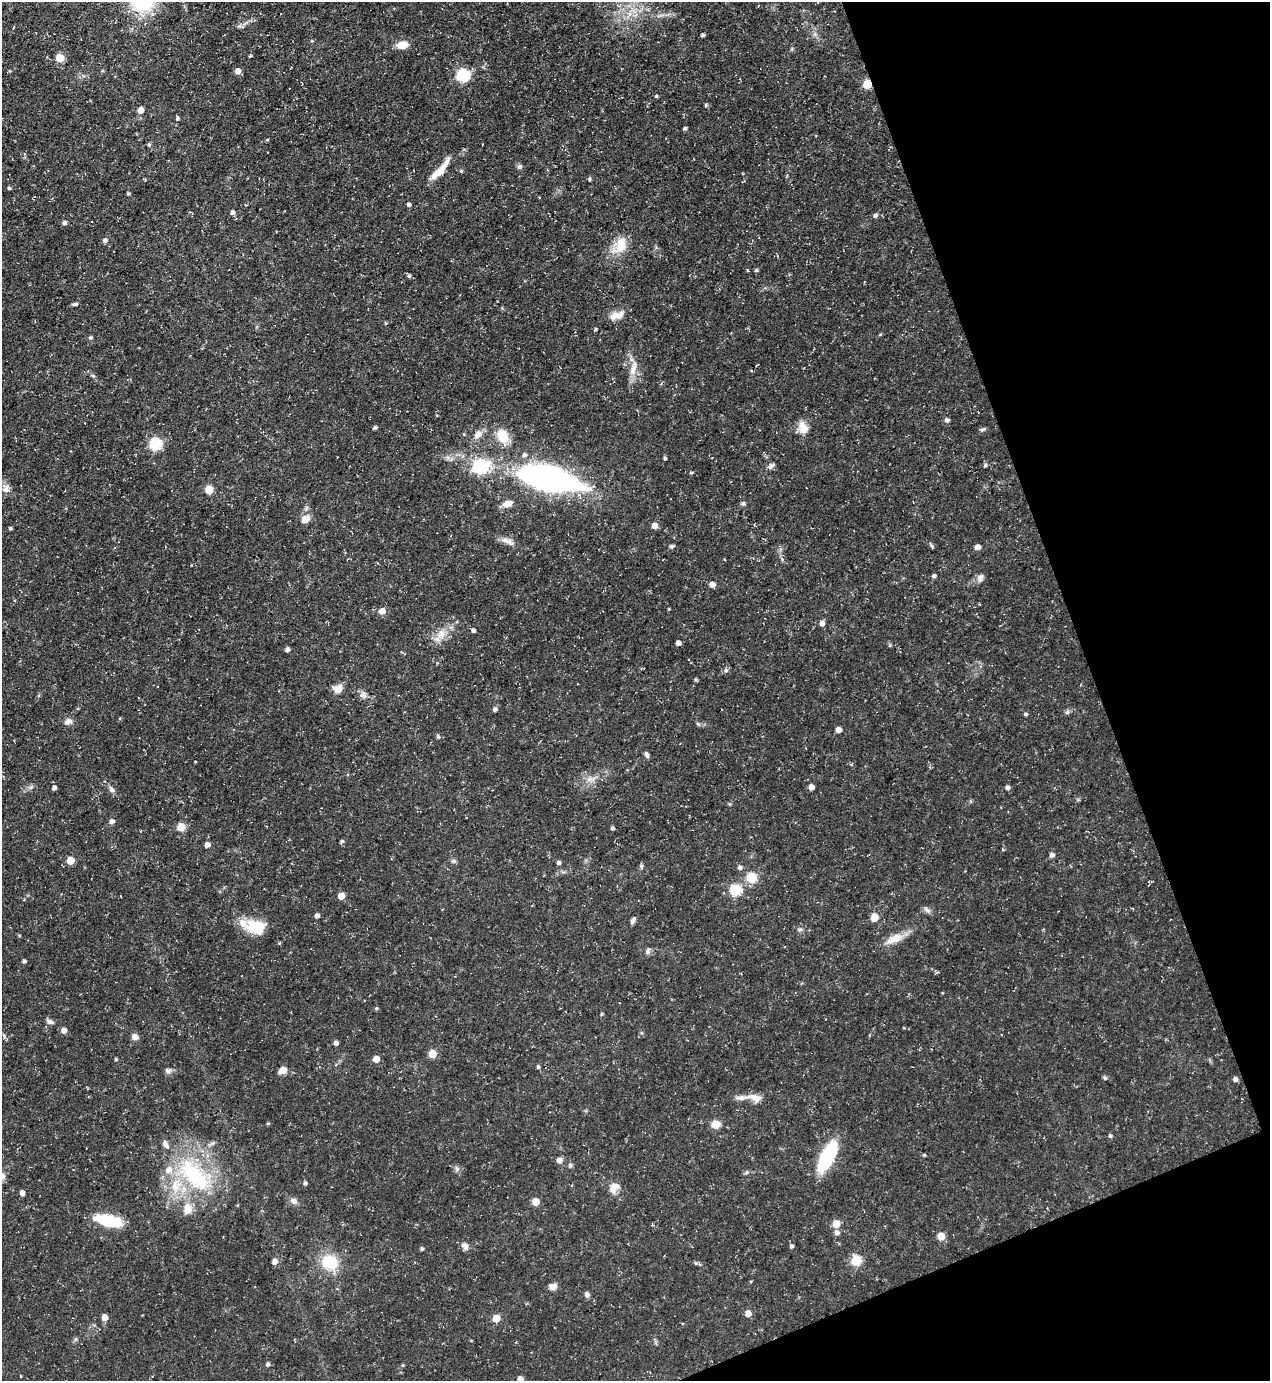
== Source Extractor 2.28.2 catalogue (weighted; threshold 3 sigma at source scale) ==
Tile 12 of 4 x 4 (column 4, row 3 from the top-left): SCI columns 4085-5352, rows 1380-2758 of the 5500 x 5515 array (HDU 1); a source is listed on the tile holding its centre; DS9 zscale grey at full resolution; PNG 1272 x 1383 px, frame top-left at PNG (2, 2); no overlay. Shown black and unused: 18% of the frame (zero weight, under 3 of 5 exposures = <1% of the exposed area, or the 3 px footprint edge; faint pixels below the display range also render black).
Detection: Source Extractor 2.28.2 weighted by HDU 2 'WHT'; one run over the whole footprint, this tile lists its part. Background 0.0362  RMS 0.004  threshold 0.018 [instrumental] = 3 sigma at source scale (4.5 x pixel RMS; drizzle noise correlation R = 1.50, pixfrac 1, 0.05/0.05 arcsec/px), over >= 5 px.
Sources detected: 160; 1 inside a brighter object's white glare — not listed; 7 inside a brighter listed object's ellipse — not listed separately; the other 152 listed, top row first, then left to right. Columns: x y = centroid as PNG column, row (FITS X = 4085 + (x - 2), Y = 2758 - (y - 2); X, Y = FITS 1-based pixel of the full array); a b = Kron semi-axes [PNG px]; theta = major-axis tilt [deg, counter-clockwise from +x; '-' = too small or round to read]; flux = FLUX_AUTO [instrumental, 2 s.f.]
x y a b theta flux
703 35 3 3 - 0.79
402 45 13 8 7 4.6
250 56 4 3 - 0.46
60 58 5 5 - 11
238 71 5 5 - 3.2
463 75 6 6 - 54
867 84 5 5 - 16
656 96 4 3 - 0.51
141 110 5 5 - 3.6
177 118 5 4 - 0.69
685 128 5 4 - 0.67
520 166 8 6 15 0.86
440 170 35 8 48 6.7
461 171 4 4 - 0.55
589 179 5 4 - 0.63
9 188 4 4 - 0.69
128 194 4 3 - 0.58
409 204 5 4 - 0.83
232 212 5 4 - 1.2
875 215 6 5 - 1.1
64 223 5 4 - 1.3
105 240 5 5 - 1.2
620 245 28 15 57 8.5
756 270 4 4 - 0.63
409 276 5 4 - 0.84
75 304 7 4 9 0.82
619 315 18 11 9 4.1
595 329 4 4 - 0.59
91 338 5 5 - 0.65
633 368 13 8 61 3.3
947 420 6 5 - 1.1
375 427 5 4 - 0.75
803 427 16 11 -71 4.3
983 429 9 5 24 0.8
478 434 10 7 44 3.4
503 437 21 13 -61 7.5
155 444 6 6 - 41
665 458 4 3 - 0.64
985 465 6 4 88 0.57
481 466 7 6 - 87
771 466 9 6 43 1.3
691 473 4 4 - 0.5
548 478 63 23 -13 120
6 488 13 9 86 2.5
209 490 5 5 - 11
508 504 12 7 19 3.3
305 519 12 9 44 3.4
654 525 5 5 - 3.2
10 528 3 3 - 0.73
508 541 20 6 -26 2.6
672 546 6 5 - 0.82
932 546 6 4 -70 0.59
978 547 5 5 - 2.2
934 576 5 4 - 0.85
980 580 10 8 -80 1.8
712 584 5 5 - 2.6
382 611 7 6 - 3.2
822 624 5 5 - 1.9
473 631 4 4 - 1.2
441 634 15 10 72 4.5
678 643 4 4 - 2
287 649 5 4 - 1.2
726 670 7 6 - 1.1
338 689 12 9 43 3.2
363 695 10 7 44 1.6
495 709 5 5 - 1.2
1067 712 6 5 - 0.81
1025 714 5 4 - 0.76
68 722 10 7 24 1.9
698 724 7 4 -45 0.64
838 730 4 4 - 2.7
438 737 6 4 -74 0.7
647 755 8 5 -66 1.1
590 779 15 6 -3 2.6
811 787 5 4 - 2.7
1007 787 5 5 - 1.3
54 788 5 4 - 0.96
111 789 9 6 -57 1.4
112 821 5 5 - 1.6
181 827 5 5 - 9.5
612 828 4 4 - 0.89
342 841 5 5 - 0.67
207 845 4 4 - 2.8
1052 855 5 5 - 1.7
70 860 5 5 - 8.9
454 861 8 5 -24 0.81
559 863 5 4 - 1.2
641 866 6 5 - 0.85
740 867 6 5 - 0.98
752 878 5 5 - 25
736 890 6 5 - 31
341 896 5 5 - 5.5
927 910 12 4 -41 1.2
317 916 4 4 - 1.7
874 917 5 5 - 8.2
633 920 9 5 61 1.3
253 927 20 15 46 9.4
800 929 7 5 -6 0.85
894 939 25 10 24 5.9
648 951 10 6 78 1.1
24 961 4 4 - 1
376 1008 5 4 - 0.57
602 1014 4 3 - 0.51
50 1022 11 5 -21 1.2
64 1030 5 5 - 2.8
4 1035 6 4 74 0.58
135 1037 9 8 - 1.9
336 1043 5 4 - 1.4
432 1054 5 5 - 11
116 1059 4 3 - 0.56
376 1059 5 5 - 5.3
538 1067 4 4 - 0.81
283 1070 7 6 - 4.1
168 1071 9 6 -14 1.3
1105 1078 5 4 - 0.52
1235 1079 5 4 - 1.4
754 1098 20 9 -15 3.6
268 1123 5 3 - 0.36
716 1124 5 5 - 13
1110 1136 5 5 - 0.73
924 1155 4 3 - 0.4
827 1156 31 11 64 31
559 1160 6 6 - 2.2
570 1165 7 4 72 0.63
457 1169 6 6 - 1.1
195 1176 57 27 -45 45
305 1183 4 4 - 0.89
613 1186 12 10 17 3.5
22 1193 5 4 - 2
293 1201 9 8 - 1.9
535 1202 5 5 - 6.9
188 1209 16 12 87 4.8
109 1221 34 13 -12 15
836 1224 5 5 - 6.5
836 1233 6 5 - 1.7
941 1236 5 5 - 9.2
465 1246 10 8 -53 1.8
791 1246 5 4 - 0.96
422 1249 4 4 - 0.72
274 1261 5 5 - 2.7
856 1261 5 5 - 26
330 1262 18 15 -23 14
696 1263 5 5 - 0.67
552 1286 10 7 13 2.1
587 1295 5 5 - 1.6
748 1313 5 5 - 4.3
104 1317 5 5 - 4.2
496 1318 5 5 - 7.6
268 1364 5 4 - 0.95
403 1365 4 4 - 0.41
21 1376 4 2 - 0.28
520 1379 5 5 - 3.3
Overlapping masked pixels (flux is a lower limit): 1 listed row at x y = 867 84
Isophote crosses this tile's border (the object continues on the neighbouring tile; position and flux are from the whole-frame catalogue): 1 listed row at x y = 520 1379